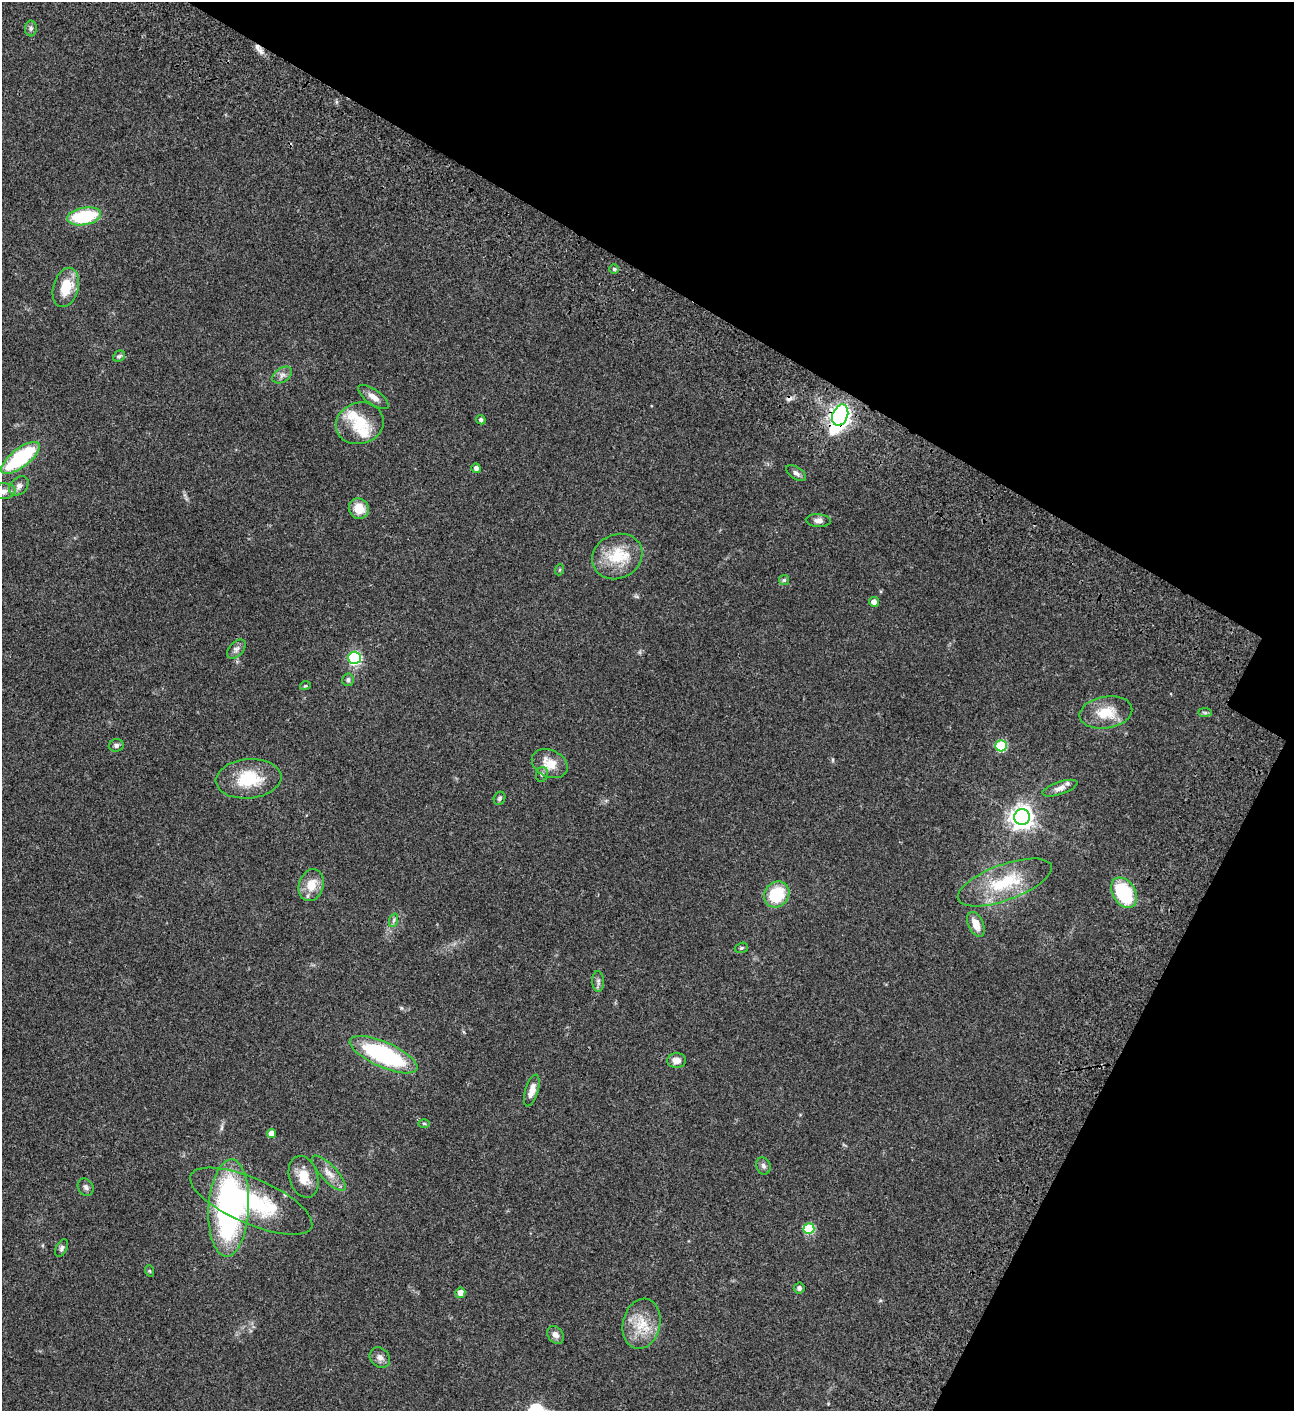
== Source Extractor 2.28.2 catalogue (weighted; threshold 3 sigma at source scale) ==
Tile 8 of 4 x 4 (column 4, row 2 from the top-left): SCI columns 4382-5673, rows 3023-4431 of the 6048 x 6047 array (HDU 1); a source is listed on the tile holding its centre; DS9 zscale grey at full resolution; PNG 1296 x 1413 px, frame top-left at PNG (2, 2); each listed source drawn as its Kron ellipse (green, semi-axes under 4 px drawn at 4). Shown black and unused: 27% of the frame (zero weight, under 3 of 4 exposures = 13% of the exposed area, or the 3 px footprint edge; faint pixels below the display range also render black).
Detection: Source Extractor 2.28.2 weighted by HDU 2 'WHT'; one run over the whole footprint, this tile lists its part. Background 0.0644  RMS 0.0059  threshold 0.0263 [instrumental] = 3 sigma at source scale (4.5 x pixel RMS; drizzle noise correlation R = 1.50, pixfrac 1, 0.05/0.05 arcsec/px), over >= 5 px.
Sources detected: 68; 2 cosmic-ray / hot-pixel residue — neither listed nor drawn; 4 inside a brighter listed object's ellipse — not listed separately; the other 62 listed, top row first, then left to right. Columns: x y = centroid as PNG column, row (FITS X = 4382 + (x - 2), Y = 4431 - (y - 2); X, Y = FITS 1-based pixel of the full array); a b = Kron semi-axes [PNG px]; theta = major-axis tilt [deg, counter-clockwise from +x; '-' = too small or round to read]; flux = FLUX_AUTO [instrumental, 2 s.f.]
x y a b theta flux
31 28 8 6 -88 1.3
84 216 17 8 10 34
614 269 5 5 - 0.88
66 287 20 12 74 14
119 356 6 5 - 0.94
282 375 11 7 35 2.3
373 397 18 7 -36 4.2
840 415 11 7 67 310
481 420 5 4 - 1
360 423 24 20 17 17
20 458 23 9 37 48
476 468 5 4 - 2.1
796 473 11 6 -34 1.8
19 486 11 8 44 2.5
3 491 12 8 5 3.1
359 509 10 9 - 8.9
818 521 12 6 -3 2.6
617 556 26 22 26 19
559 570 6 3 71 0.65
784 580 5 5 - 0.79
874 602 5 5 - 2.5
236 649 11 7 48 2.2
354 658 6 6 - 73
348 680 6 5 - 1.3
305 686 5 3 - 0.57
1106 712 26 16 9 14
1205 713 7 4 -1 0.88
116 745 7 6 - 1.4
1001 746 5 5 - 37
550 764 19 13 -26 9.1
542 774 7 5 73 1.3
249 779 33 19 5 22
1060 788 18 6 19 3.1
499 798 7 5 64 1.2
1022 817 8 7 - 420
1005 882 49 18 20 29
311 885 16 12 74 8.8
1124 893 16 11 -58 37
777 894 14 12 47 23
394 920 7 4 71 1.1
976 924 13 7 -65 6
741 948 7 5 17 0.94
598 981 10 6 -88 1.7
384 1055 36 12 -24 69
677 1060 9 7 -1 3.6
532 1090 16 6 73 4.7
424 1123 6 4 -1 0.64
271 1134 4 4 - 5.2
763 1166 9 7 -71 1.8
329 1173 23 8 -47 5.4
304 1177 21 14 -73 9.3
86 1187 9 7 -56 1.7
251 1201 66 23 -23 57
229 1208 49 20 86 140
809 1229 5 5 - 30
62 1248 9 5 64 1.3
150 1271 6 3 -70 0.64
799 1288 5 5 - 1.5
460 1293 5 5 - 4
641 1324 25 18 77 15
556 1335 10 7 -52 2.9
380 1358 11 9 -45 2.8
Overlapping masked pixels (flux is a lower limit): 1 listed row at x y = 840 415
Isophote crosses this tile's border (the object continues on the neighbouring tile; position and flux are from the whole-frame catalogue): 1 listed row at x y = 3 491